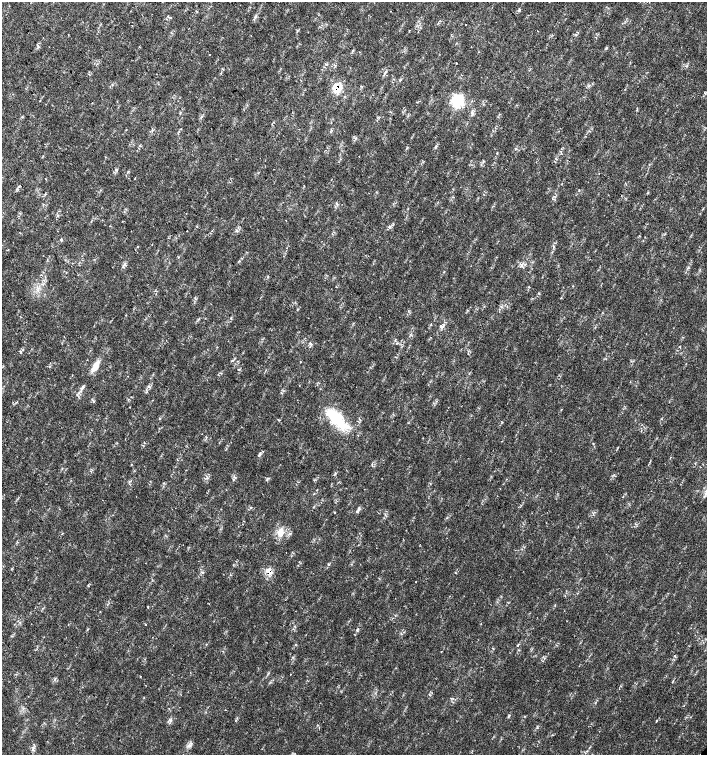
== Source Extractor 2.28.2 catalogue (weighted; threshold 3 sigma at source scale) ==
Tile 11 of 4 x 4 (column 3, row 3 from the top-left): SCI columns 3044-4453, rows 1506-3010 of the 6023 x 6029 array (HDU 1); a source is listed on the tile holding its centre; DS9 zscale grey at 2 x 2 block average (1 PNG px = mean of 2 x 2 image px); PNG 709 x 757 px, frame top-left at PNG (2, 2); no overlay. Shown black and unused: <1% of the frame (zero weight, under 2 of 3 exposures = <1% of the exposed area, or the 3 px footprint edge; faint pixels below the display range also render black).
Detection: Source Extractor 2.28.2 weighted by HDU 2 'WHT'; one run over the whole footprint, this tile lists its part. Background 0.0178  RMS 0.0029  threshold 0.0129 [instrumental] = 3 sigma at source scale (4.5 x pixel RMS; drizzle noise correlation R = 1.50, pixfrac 1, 0.0396/0.0396 arcsec/px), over >= 5 px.
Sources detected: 68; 1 inside a brighter object's white glare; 1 cosmic-ray / hot-pixel residue — not listed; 2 inside a brighter listed object's ellipse — not listed separately; the other 64 listed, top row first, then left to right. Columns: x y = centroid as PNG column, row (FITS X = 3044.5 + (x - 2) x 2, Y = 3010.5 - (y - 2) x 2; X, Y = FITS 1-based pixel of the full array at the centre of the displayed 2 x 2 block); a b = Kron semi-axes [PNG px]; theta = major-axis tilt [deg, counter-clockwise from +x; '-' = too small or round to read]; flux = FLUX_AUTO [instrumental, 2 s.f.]
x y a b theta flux
519 9 5 2 - 0.65
171 18 2 2 - 0.39
465 24 2 2 - 0.83
353 51 3 2 - 0.5
209 55 2 2 - 0.43
456 63 2 2 - 1.1
400 80 3 2 - 0.57
361 86 4 2 - 0.39
337 88 16 7 -30 7.7
335 91 3 3 - 9.6
457 101 16 13 68 17
472 113 6 3 -57 1.4
355 138 3 2 - 0.54
435 147 4 3 - 0.72
497 153 2 2 - 0.42
556 159 3 2 - 0.38
46 179 2 2 - 0.28
304 186 3 2 - 0.3
647 193 4 2 - 0.47
45 194 3 2 - 0.48
110 226 2 2 - 0.25
389 227 4 3 - 1
187 231 2 2 - 0.47
61 240 3 3 - 0.7
8 250 2 2 - 0.45
522 264 7 2 37 1.2
123 266 4 2 - 0.78
539 294 3 2 - 0.4
231 318 3 2 - 0.52
441 326 5 3 - 1.6
310 343 3 3 - 0.9
680 347 2 2 - 0.53
20 352 4 3 - 0.74
95 367 16 6 58 5.7
239 370 3 2 - 0.53
148 386 3 3 - 0.7
82 388 5 3 - 1.1
160 418 3 2 - 0.5
337 419 32 14 -48 28
593 444 2 2 - 0.73
259 454 6 3 52 1.2
670 457 2 2 - 0.55
233 479 3 2 - 0.37
46 484 2 2 - 0.22
358 509 5 3 - 1.1
335 512 2 2 - 0.77
280 532 14 8 81 6.7
290 533 3 3 - 0.69
329 564 3 2 - 0.56
203 572 3 2 - 0.51
270 572 8 3 34 2.5
416 582 2 2 - 0.37
88 586 3 2 - 0.4
148 607 2 2 - 0.83
100 611 2 2 - 0.3
567 621 2 2 - 0.24
145 624 2 2 - 0.42
357 630 7 2 73 1
517 645 3 2 - 0.4
675 656 3 2 - 0.45
290 674 2 2 - 0.49
140 676 2 2 - 0.4
189 745 5 5 - 1.8
33 749 7 3 74 1.6
Overlapping masked pixels (flux is a lower limit): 3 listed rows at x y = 337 88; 335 91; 270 572
Diffuse or blended objects may show on this block-average render without a row.